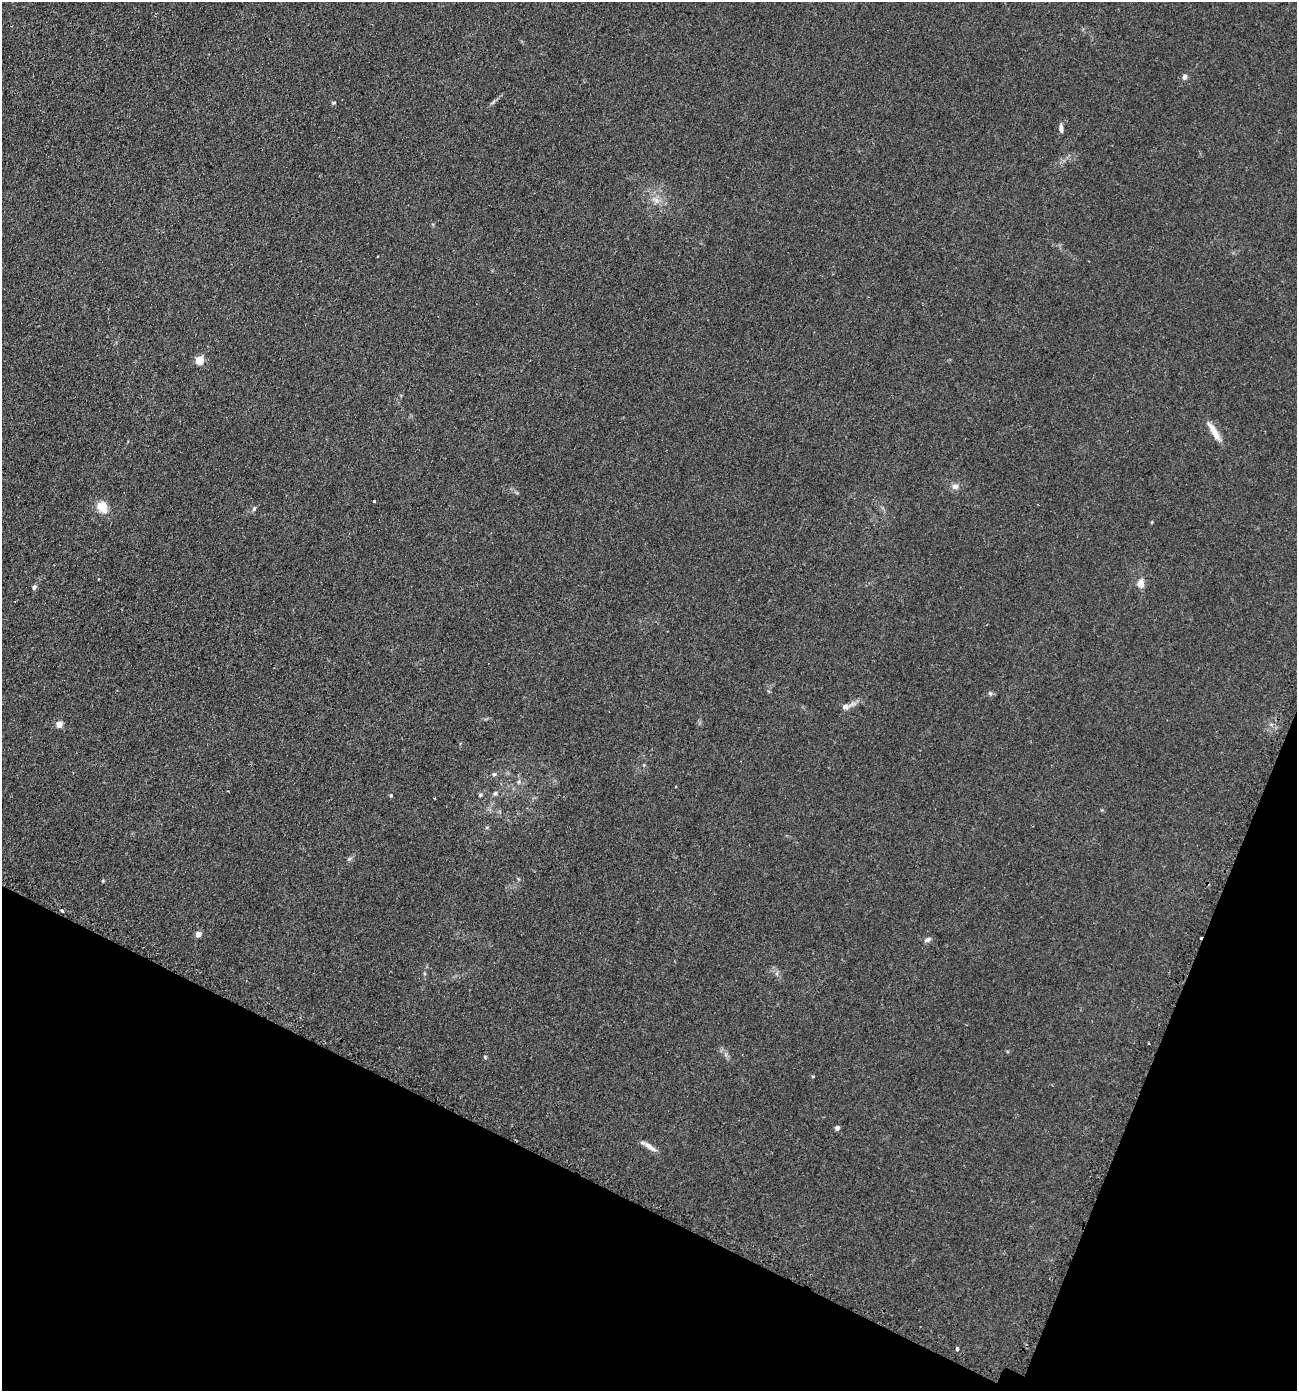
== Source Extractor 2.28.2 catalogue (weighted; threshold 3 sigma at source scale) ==
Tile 15 of 4 x 4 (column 3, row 4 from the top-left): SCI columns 2886-4180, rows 32-1420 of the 5636 x 5618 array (HDU 1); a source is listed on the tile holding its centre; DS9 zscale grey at full resolution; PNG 1299 x 1393 px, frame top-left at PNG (2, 2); no overlay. Shown black and unused: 19% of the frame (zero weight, under 2 of 3 exposures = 3% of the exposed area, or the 3 px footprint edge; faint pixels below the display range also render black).
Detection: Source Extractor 2.28.2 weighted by HDU 2 'WHT'; one run over the whole footprint, this tile lists its part. Background 0.0592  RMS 0.0062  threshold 0.0279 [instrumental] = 3 sigma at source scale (4.5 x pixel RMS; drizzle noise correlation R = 1.50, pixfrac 1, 0.05/0.05 arcsec/px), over >= 5 px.
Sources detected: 33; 3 cosmic-ray / hot-pixel residue — not listed; the other 30 listed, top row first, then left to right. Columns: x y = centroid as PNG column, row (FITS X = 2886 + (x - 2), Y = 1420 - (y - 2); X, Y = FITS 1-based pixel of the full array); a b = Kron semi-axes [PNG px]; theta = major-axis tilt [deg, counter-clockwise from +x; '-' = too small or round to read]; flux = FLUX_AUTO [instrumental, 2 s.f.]
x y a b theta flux
1184 77 7 6 - 2
334 103 5 4 - 0.64
1061 128 11 5 -86 2
656 200 10 5 -36 2.6
199 360 5 5 - 24
1214 431 28 7 -59 6.6
955 486 9 8 - 2.7
374 501 3 2 - 0.63
1038 505 3 2 - 0.46
102 507 15 12 -59 8.5
254 509 7 4 46 0.97
98 579 2 2 - 0.45
1141 583 11 8 83 4.3
34 587 7 5 56 1.3
990 693 7 5 -74 1.2
845 707 12 7 11 3.1
59 724 6 5 - 5.4
494 774 5 5 - 0.95
495 793 6 6 - 1.1
391 795 5 3 - 0.58
480 795 5 4 - 0.84
349 859 6 4 18 0.92
103 881 5 3 - 0.55
62 910 4 3 - 0.69
198 934 7 6 - 2.5
927 940 9 6 21 1.8
813 1076 4 3 - 0.85
837 1128 5 5 - 2.1
649 1147 19 6 -35 4.3
957 1348 4 3 - 4.6